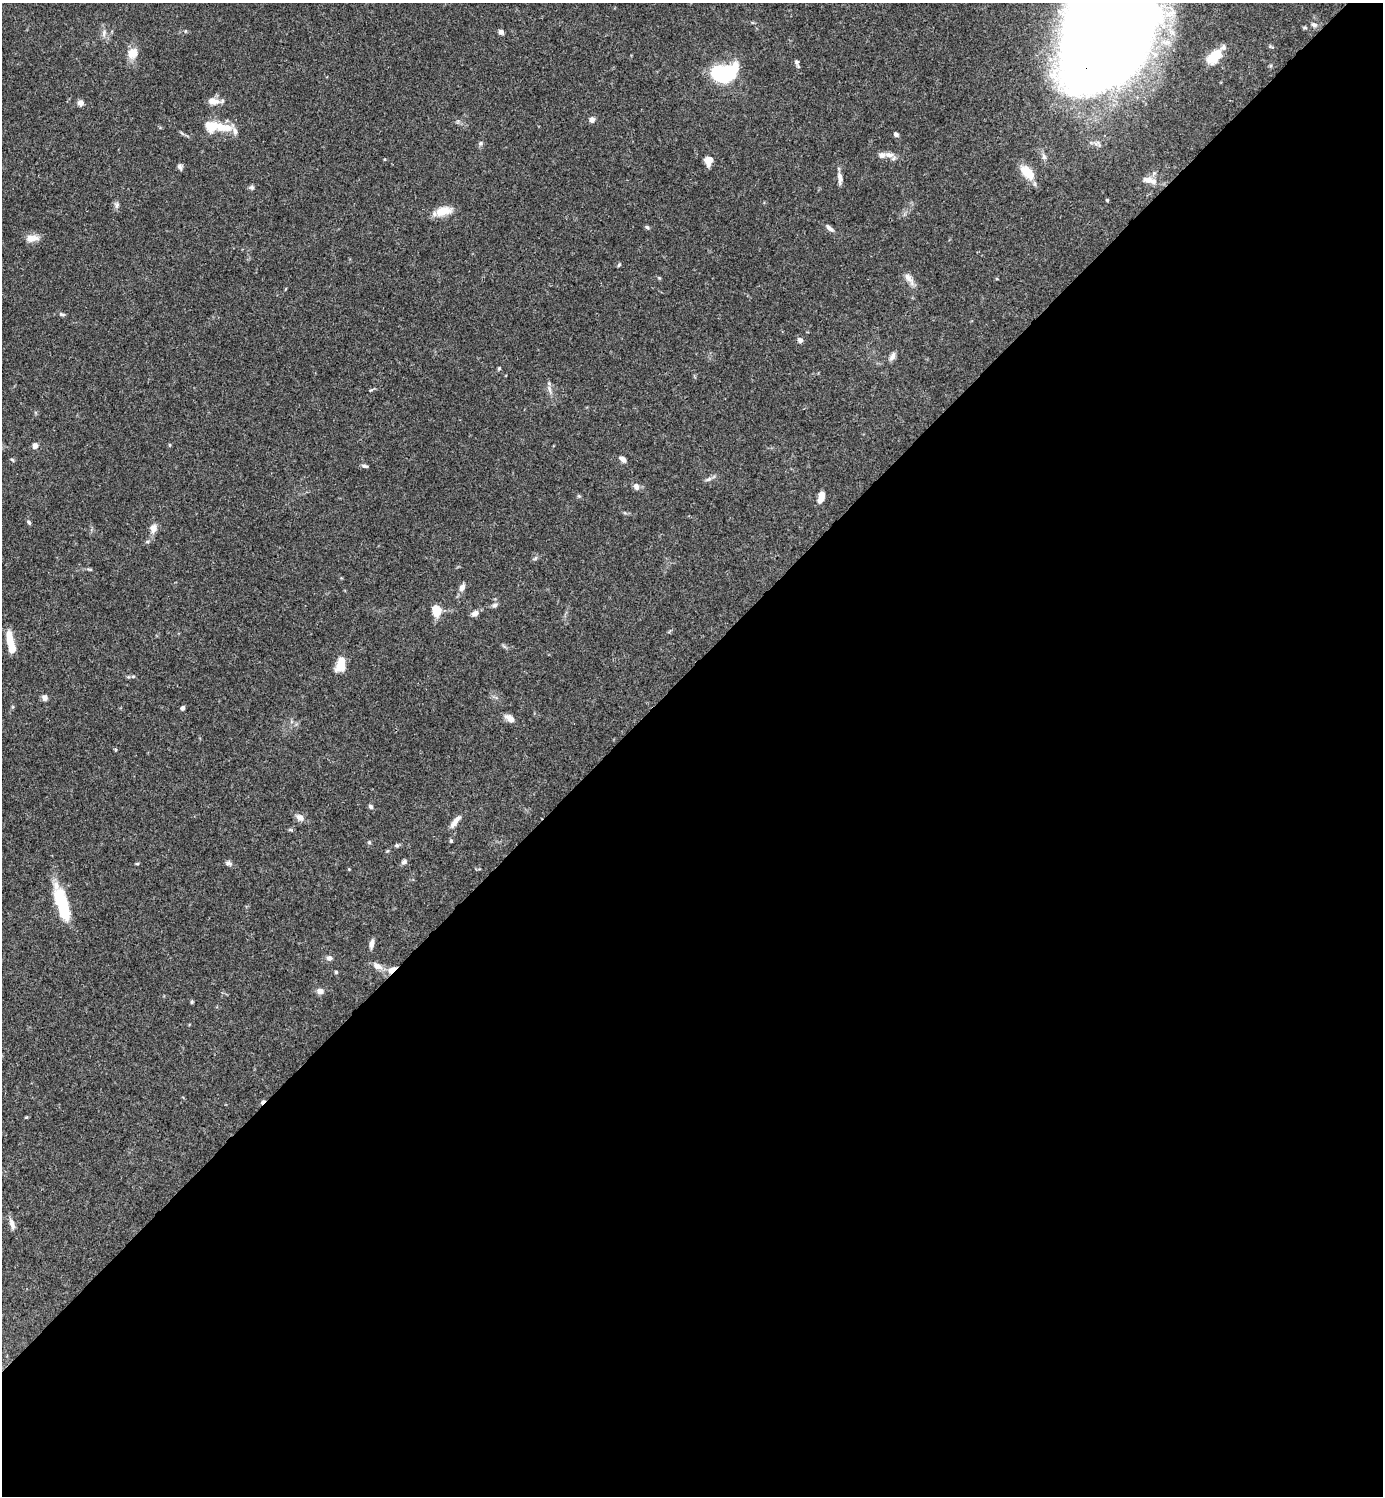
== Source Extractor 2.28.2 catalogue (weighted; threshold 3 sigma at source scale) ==
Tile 15 of 4 x 4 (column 3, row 4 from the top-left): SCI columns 3062-4442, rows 1-1494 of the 5981 x 5981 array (HDU 1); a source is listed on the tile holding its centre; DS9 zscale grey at full resolution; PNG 1385 x 1498 px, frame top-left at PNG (2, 3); no overlay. Shown black and unused: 55% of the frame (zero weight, under 3 of 4 exposures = <1% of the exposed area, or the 3 px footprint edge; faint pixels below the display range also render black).
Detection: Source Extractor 2.28.2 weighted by HDU 2 'WHT'; one run over the whole footprint, this tile lists its part. Background 0.066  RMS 0.0032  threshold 0.0144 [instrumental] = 3 sigma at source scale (4.5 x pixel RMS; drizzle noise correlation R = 1.50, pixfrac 1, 0.05/0.05 arcsec/px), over >= 5 px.
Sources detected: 83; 3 inside a brighter object's white glare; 1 cosmic-ray / hot-pixel residue — not listed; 3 inside a brighter listed object's ellipse — not listed separately; the other 76 listed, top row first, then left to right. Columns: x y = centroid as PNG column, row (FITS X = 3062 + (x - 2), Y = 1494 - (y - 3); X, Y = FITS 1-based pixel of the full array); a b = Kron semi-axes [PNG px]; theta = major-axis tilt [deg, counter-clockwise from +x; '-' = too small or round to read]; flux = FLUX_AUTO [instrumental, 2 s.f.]
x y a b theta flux
1314 25 8 7 - 1.1
1304 28 7 3 -8 0.44
185 31 5 3 - 0.29
501 32 6 5 - 1.1
104 33 11 5 74 1.1
1107 34 93 68 63 790
1223 47 9 7 75 1
133 53 15 13 63 3.6
1213 57 13 8 28 6.8
797 62 6 6 - 0.66
722 73 17 10 5 48
213 101 15 8 -5 2.8
80 103 7 6 - 1.4
592 120 7 7 - 1.1
223 127 27 10 -6 7
896 134 5 4 - 0.95
481 143 6 5 - 0.58
889 155 14 7 -6 2
709 161 9 7 80 3.1
180 167 8 6 -56 0.8
1027 172 21 11 -46 5.9
840 178 15 6 -82 1.7
1148 180 15 8 -9 2.4
252 187 7 6 - 0.68
1107 200 4 3 - 0.4
117 205 8 6 84 0.94
443 211 21 10 13 5.1
647 227 5 5 - 0.52
830 228 11 5 -41 1.3
32 238 17 8 3 2.7
619 265 6 4 66 0.42
909 279 21 7 -54 2.2
61 314 8 4 -26 0.58
800 340 7 6 - 0.94
892 356 11 6 66 1.4
499 368 4 4 - 0.38
549 389 10 5 -66 1.2
35 445 7 6 - 1.4
622 459 8 5 -41 1.4
12 460 6 3 -45 0.38
364 466 8 4 -12 0.7
708 479 10 5 25 0.98
636 486 9 7 -63 1.4
821 497 13 7 75 2.7
29 522 7 4 -47 0.59
153 528 13 10 75 2
147 542 6 4 19 0.43
462 587 9 6 67 1.7
495 605 8 6 47 0.98
436 611 9 7 -69 6.8
475 613 9 7 24 1.4
10 640 20 7 -81 6
340 664 15 8 74 6.1
133 676 6 4 0 0.42
45 697 7 6 - 1.3
182 708 5 4 - 0.83
510 718 12 6 -38 2.2
371 806 6 5 - 0.75
300 817 11 8 -30 1.8
455 821 18 6 52 2.2
451 841 5 4 - 0.43
369 842 5 5 - 0.42
397 845 7 5 -1 0.57
404 862 7 5 40 0.87
229 863 8 7 - 0.93
137 864 5 3 - 0.33
61 901 38 15 -73 13
372 944 10 5 82 1.5
329 958 7 6 - 1.2
377 966 15 8 -28 2.2
392 970 11 6 37 2.5
336 972 4 4 - 0.39
320 991 8 7 - 1.6
192 1002 5 4 - 0.4
26 1117 6 3 19 0.32
12 1224 14 6 -72 1.8
Overlapping masked pixels (flux is a lower limit): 3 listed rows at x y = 1107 34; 1027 172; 392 970
Isophote crosses this tile's border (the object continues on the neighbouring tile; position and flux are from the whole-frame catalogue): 1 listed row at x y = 1107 34